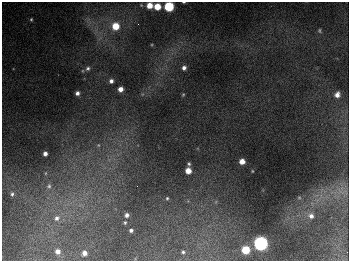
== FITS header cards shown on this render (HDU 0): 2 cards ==
NAXIS1  =                  347
NAXIS2  =                  259

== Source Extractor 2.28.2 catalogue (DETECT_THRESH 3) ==
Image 347 x 259 px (HDU 0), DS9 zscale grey, 1 PNG px = 1 image px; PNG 351 x 263 px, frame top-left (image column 1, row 259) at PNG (2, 2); no overlay
Background 675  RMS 50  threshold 151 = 3 sigma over >= 5 px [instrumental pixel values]
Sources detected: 35; all 35 listed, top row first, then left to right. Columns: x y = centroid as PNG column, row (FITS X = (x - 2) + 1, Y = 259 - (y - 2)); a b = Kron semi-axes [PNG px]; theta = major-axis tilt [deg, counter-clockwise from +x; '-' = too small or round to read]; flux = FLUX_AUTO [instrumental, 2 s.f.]
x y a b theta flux
184 2 4 2 - 2900
149 5 5 5 - 42000
157 6 5 5 - 63000
169 6 6 5 - 260000
31 19 5 4 - 4600
138 24 2 2 - 2000
116 26 6 6 - 75000
319 30 6 4 -90 5200
88 68 6 5 - 8100
184 68 5 5 - 12000
111 81 4 4 - 12000
120 89 4 4 - 22000
77 93 4 4 - 13000
183 94 4 4 - 3600
337 95 6 6 - 20000
98 145 5 5 - 5600
45 154 4 4 - 15000
242 161 5 5 - 34000
189 164 4 4 - 5200
188 171 5 5 - 38000
252 171 3 2 - 2400
49 186 7 6 - 10000
12 194 6 5 - 7200
167 198 5 4 - 4500
299 198 6 4 0 3400
127 215 5 4 - 12000
311 216 7 7 - 17000
57 218 8 7 - 15000
125 223 4 3 - 4200
131 230 4 3 - 8100
260 243 6 6 - 980000
246 250 5 5 - 120000
58 251 4 4 - 18000
183 252 3 3 - 5400
84 253 4 4 - 19000
At the frame edge (FLAGS 8, measured only in part): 2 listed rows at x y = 184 2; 169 6